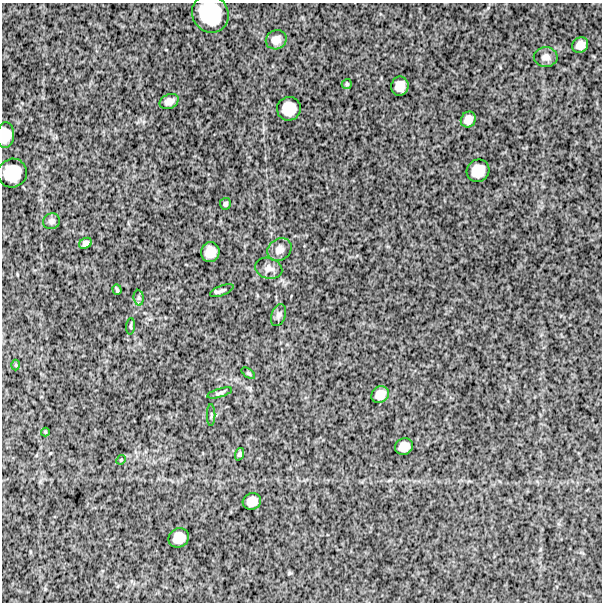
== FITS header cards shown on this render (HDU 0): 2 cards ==
NAXIS1  =                  600
NAXIS2  =                  600

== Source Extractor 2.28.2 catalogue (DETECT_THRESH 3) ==
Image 600 x 600 px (HDU 0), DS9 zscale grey, 1 PNG px = 1 image px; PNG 604 x 604 px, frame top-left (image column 1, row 600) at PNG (2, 3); each listed source drawn as its Kron ellipse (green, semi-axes under 4 px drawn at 4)
Background 1430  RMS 290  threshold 882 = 3 sigma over >= 5 px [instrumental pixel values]
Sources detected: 34; all 34 listed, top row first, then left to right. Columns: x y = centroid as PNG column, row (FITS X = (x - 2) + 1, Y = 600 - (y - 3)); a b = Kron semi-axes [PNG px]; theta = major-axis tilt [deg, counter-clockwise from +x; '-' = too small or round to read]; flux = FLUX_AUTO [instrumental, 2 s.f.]
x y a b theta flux
210 14 19 18 - 890000
276 40 10 9 - 140000
580 45 8 7 - 150000
546 57 12 10 0 120000
347 84 5 5 - 28000
400 86 9 8 - 210000
169 101 10 7 25 120000
289 109 12 11 - 340000
468 120 8 7 - 140000
5 135 13 8 86 270000
478 171 12 11 - 310000
12 173 15 14 - 520000
225 204 6 5 - 47000
51 221 9 7 20 65000
86 243 7 5 28 66000
279 250 13 10 36 130000
210 252 10 9 - 220000
269 268 14 10 -16 120000
117 290 5 2 - 29000
222 291 12 5 22 62000
139 298 8 5 -84 44000
278 315 11 7 70 63000
131 326 8 3 86 26000
16 365 5 3 - 20000
248 373 8 4 -35 28000
220 393 13 4 16 49000
380 395 9 8 - 170000
211 415 11 2 90 25000
45 432 4 4 - 20000
404 446 9 8 - 170000
239 454 6 4 70 31000
121 460 5 4 - 21000
252 501 9 8 - 170000
179 538 10 9 - 220000
At the frame edge (FLAGS 8, measured only in part): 2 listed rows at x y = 210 14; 5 135